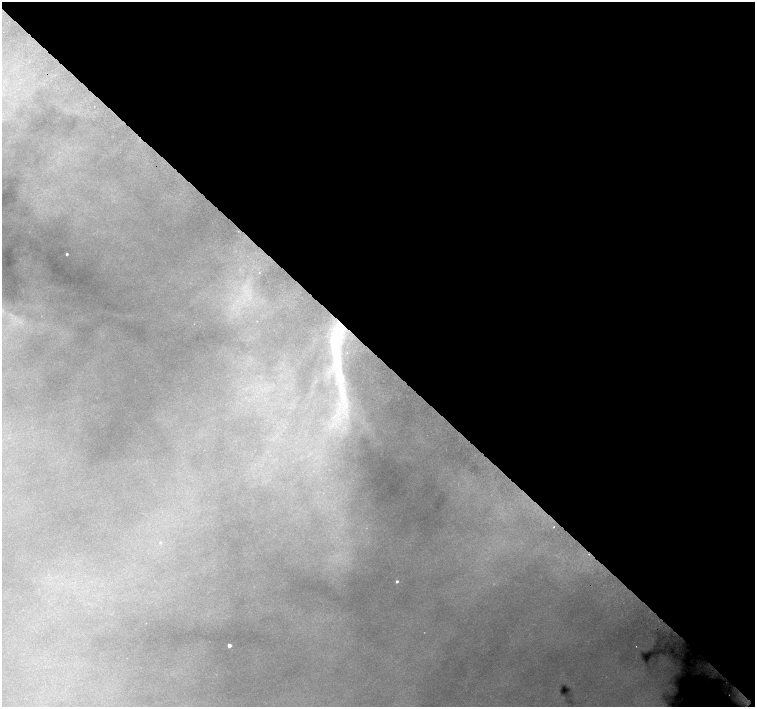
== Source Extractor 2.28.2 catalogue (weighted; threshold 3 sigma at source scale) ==
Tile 8 of 4 x 4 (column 4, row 2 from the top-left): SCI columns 4559-6064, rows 3079-4487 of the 6099 x 6091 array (HDU 1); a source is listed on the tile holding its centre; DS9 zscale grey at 2 x 2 block average (1 PNG px = mean of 2 x 2 image px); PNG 757 x 709 px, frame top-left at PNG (2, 2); no overlay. Shown black and unused: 50% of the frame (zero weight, under 2 of 3 exposures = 3% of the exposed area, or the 3 px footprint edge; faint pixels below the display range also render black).
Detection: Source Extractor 2.28.2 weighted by HDU 2 'WHT'; one run over the whole footprint, this tile lists its part. Background 0.585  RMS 0.019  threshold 0.0871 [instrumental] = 3 sigma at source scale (4.5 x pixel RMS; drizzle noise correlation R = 1.50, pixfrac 1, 0.0396/0.0396 arcsec/px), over >= 5 px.
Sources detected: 9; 1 inside a brighter listed object's ellipse — not listed separately; the other 8 listed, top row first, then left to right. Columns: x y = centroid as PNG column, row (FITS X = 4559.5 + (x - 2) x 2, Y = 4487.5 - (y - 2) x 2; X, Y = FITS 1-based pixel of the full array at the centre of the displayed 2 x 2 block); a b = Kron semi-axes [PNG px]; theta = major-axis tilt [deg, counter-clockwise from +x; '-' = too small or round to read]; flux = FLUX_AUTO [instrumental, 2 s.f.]
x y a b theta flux
67 254 2 2 - 6.1
342 327 7 4 39 29
335 354 50 10 -77 250
554 527 2 2 - 2.4
160 542 3 2 - 4.7
397 581 2 2 - 8.1
229 645 2 2 - 27
636 646 2 2 - 1.6
Overlapping masked pixels (flux is a lower limit): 1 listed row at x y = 342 327